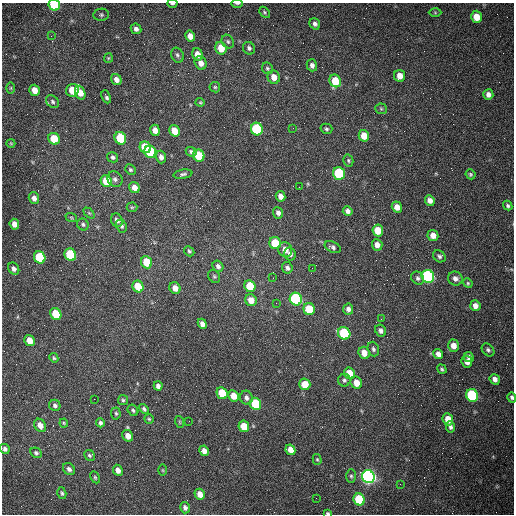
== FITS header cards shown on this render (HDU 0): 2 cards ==
NAXIS1  =                  512 /fastest changing axis
NAXIS2  =                  512 /next to fastest changing axis

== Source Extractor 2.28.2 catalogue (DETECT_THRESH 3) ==
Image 512 x 512 px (HDU 0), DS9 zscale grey, 1 PNG px = 1 image px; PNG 516 x 516 px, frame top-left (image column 1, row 512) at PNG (2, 3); each listed source drawn as its Kron ellipse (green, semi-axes under 4 px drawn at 4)
Background 1480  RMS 22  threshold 66.1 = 3 sigma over >= 5 px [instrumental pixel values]
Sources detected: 165; all 165 listed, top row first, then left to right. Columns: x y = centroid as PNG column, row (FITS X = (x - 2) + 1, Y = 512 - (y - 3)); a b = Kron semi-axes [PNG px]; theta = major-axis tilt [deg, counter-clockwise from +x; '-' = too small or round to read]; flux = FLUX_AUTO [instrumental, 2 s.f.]
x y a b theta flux
237 3 6 2 0 2200
172 4 5 3 - 2200
54 5 6 5 - 83000
265 12 6 4 -43 2100
435 13 6 4 -1 1600
101 15 8 6 8 3300
476 17 6 5 - 18000
315 24 6 5 - 4300
136 29 5 5 - 5100
51 36 2 2 - 1500
190 36 5 4 - 11000
228 42 7 5 -58 3300
221 48 6 5 - 22000
249 48 6 5 - 3700
197 54 6 5 - 14000
177 55 8 6 -64 3600
108 58 5 4 - 1600
201 63 7 5 -68 10000
312 65 6 5 - 5500
267 68 6 5 - 2600
400 76 6 5 - 12000
274 77 7 6 - 13000
116 80 6 5 - 8400
335 81 6 5 - 40000
215 87 5 5 - 2200
11 88 6 4 89 1800
34 90 6 5 - 14000
72 90 7 6 - 35000
80 93 7 5 -70 16000
488 94 5 5 - 6400
106 97 7 3 -67 3500
53 102 7 5 -48 3400
200 102 4 4 - 1500
381 109 5 5 - 2300
293 128 2 2 - 690
257 129 6 6 - 150000
326 129 6 5 - 2700
155 130 5 4 - 10000
174 131 6 5 - 22000
364 136 6 5 - 20000
120 138 6 5 - 67000
54 139 6 5 - 33000
11 143 4 4 - 1300
145 147 6 5 - 47000
150 152 6 6 - 110000
191 152 5 4 - 3100
199 155 6 5 - 50000
113 157 5 5 - 4000
161 157 6 5 - 6500
348 161 6 5 - 2400
130 170 5 5 - 2700
339 173 6 6 - 110000
183 174 9 4 10 3500
470 174 5 4 - 2300
115 179 8 7 - 4600
106 181 6 5 - 33000
299 187 2 2 - 980
134 188 6 5 - 9400
280 196 5 4 - 8300
34 198 6 5 - 6000
430 201 5 4 - 8800
508 206 5 4 - 2800
132 207 5 4 - 1900
397 207 5 5 - 11000
348 211 5 4 - 5000
89 213 6 4 -44 1800
278 213 6 5 - 5100
71 217 6 3 -19 1800
117 220 7 5 -66 6500
14 224 5 4 - 10000
83 224 6 5 - 2700
121 226 7 5 -65 3600
378 230 6 5 - 25000
433 235 6 5 - 11000
275 243 6 5 - 42000
377 245 6 5 - 11000
333 247 8 5 -26 3800
285 250 7 7 - 12000
189 251 6 4 -47 2600
290 254 6 5 - 5300
70 255 6 5 - 98000
439 256 7 5 -37 3800
40 257 6 5 - 85000
147 262 6 5 - 37000
218 266 6 5 - 5000
287 268 6 5 - 4500
312 268 2 2 - 780
14 269 6 5 - 5300
214 276 7 5 -57 2700
428 276 6 6 - 280000
273 278 2 2 - 830
418 278 7 6 - 4200
455 278 7 7 - 6800
468 283 5 4 - 2000
138 286 6 5 - 32000
250 286 6 5 - 41000
175 288 6 5 - 11000
296 299 6 6 - 200000
251 300 6 5 - 16000
276 303 2 2 - 1300
475 306 5 5 - 8400
309 309 6 5 - 50000
348 309 5 5 - 6000
56 314 6 5 - 54000
381 319 2 2 - 950
202 324 5 4 - 7400
381 331 6 5 - 4800
344 333 6 6 - 110000
29 341 6 5 - 17000
453 346 6 5 - 11000
373 349 7 5 -71 3800
488 350 7 5 -46 3400
364 353 6 5 - 15000
438 354 5 4 - 7700
469 357 5 5 - 5000
54 358 5 4 - 1800
467 362 6 5 - 7700
442 369 5 4 - 2300
349 373 6 5 - 26000
495 379 5 5 - 6800
344 380 6 6 - 3600
356 383 6 5 - 17000
305 384 6 5 - 21000
158 386 5 4 - 5600
222 393 6 5 - 49000
472 395 6 6 - 170000
234 396 6 5 - 17000
512 397 5 4 - 3300
246 398 7 6 - 5200
94 399 2 2 - 590
123 400 5 5 - 2500
256 404 6 5 - 100000
55 405 6 5 - 3800
144 409 5 4 - 2900
133 410 6 5 - 2700
116 413 6 4 -85 2400
149 419 5 4 - 1900
448 419 6 5 - 20000
189 421 2 2 - 660
180 422 6 3 -71 1600
64 423 4 3 - 1700
100 423 4 4 - 3600
40 425 7 5 -59 11000
244 426 6 5 - 28000
450 427 5 4 - 4000
128 436 6 5 - 13000
5 449 5 5 - 4500
290 450 5 4 - 13000
204 451 5 4 - 8200
36 453 6 5 - 2900
89 455 6 5 - 2800
317 459 5 4 - 1900
69 469 7 5 -46 5100
118 470 6 4 -64 8300
163 470 5 3 - 1400
351 476 7 5 -89 2600
95 477 6 4 -63 2200
368 477 7 6 - 710000
400 484 2 2 - 710
62 493 6 4 -74 2500
200 494 6 5 - 13000
316 498 2 2 - 3600
359 499 6 5 - 91000
185 508 6 5 - 4800
328 513 4 2 - 2000
At the frame edge (FLAGS 8, measured only in part): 5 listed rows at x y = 237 3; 172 4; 54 5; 512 397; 328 513